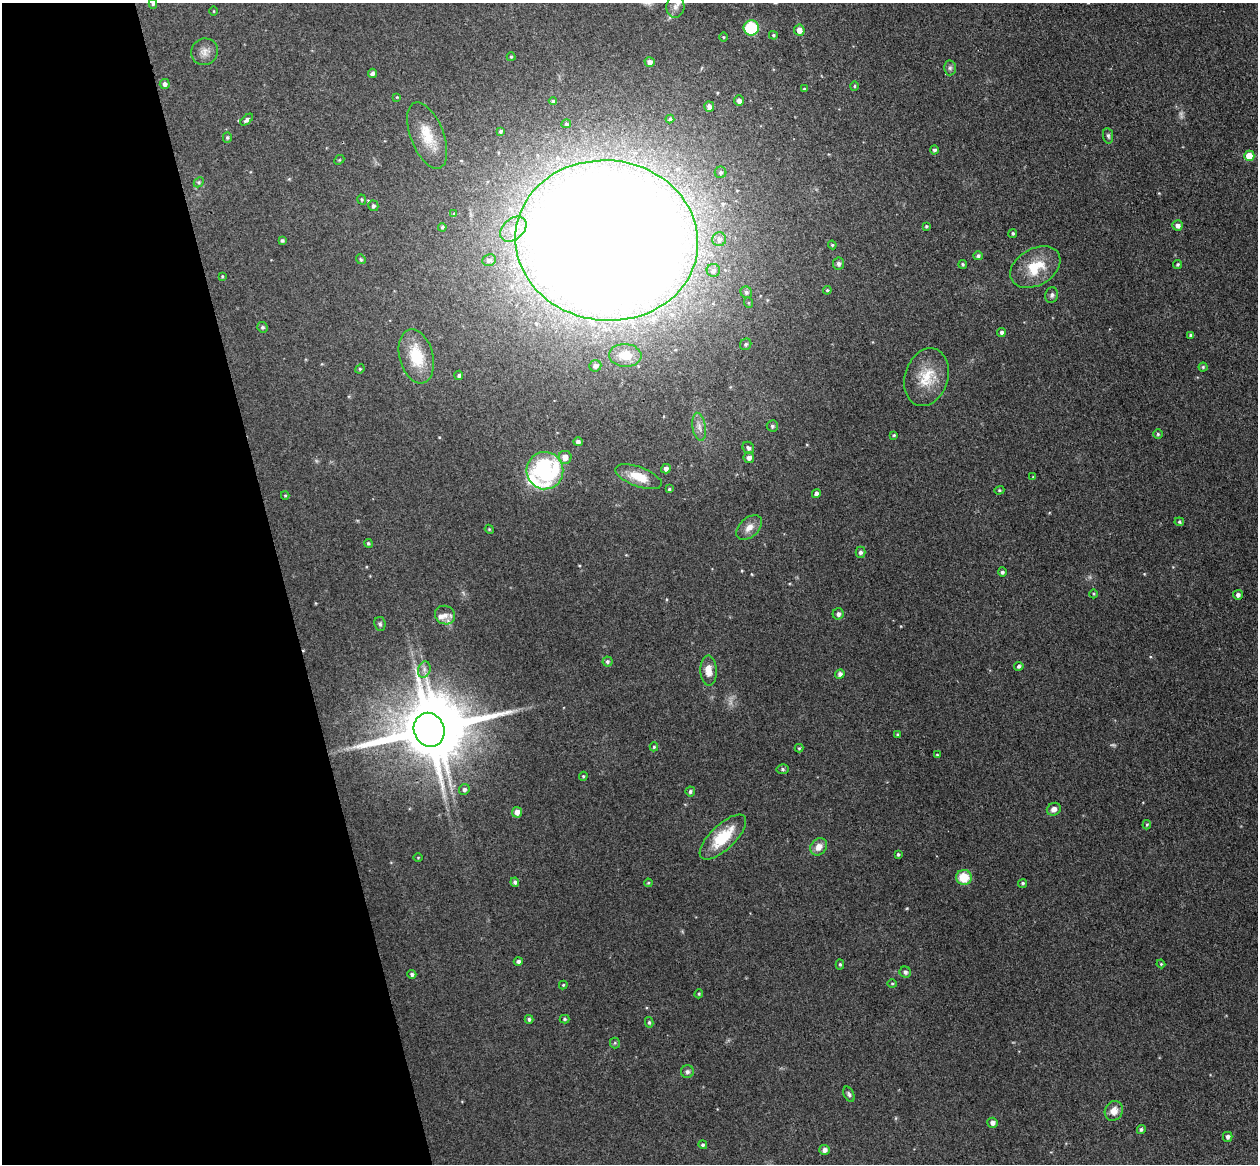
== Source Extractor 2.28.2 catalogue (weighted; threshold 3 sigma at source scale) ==
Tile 5 of 4 x 4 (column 1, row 2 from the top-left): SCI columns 58-1313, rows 2481-3642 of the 5135 x 5078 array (HDU 1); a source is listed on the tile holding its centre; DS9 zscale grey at full resolution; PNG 1260 x 1166 px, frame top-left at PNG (2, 3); each listed source drawn as its Kron ellipse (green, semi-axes under 4 px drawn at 4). Shown black and unused: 22% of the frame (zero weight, under 3 of 4 exposures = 5% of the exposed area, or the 3 px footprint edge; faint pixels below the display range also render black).
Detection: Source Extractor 2.28.2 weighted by HDU 2 'WHT'; one run over the whole footprint, this tile lists its part. Background 0.0741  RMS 0.0078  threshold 0.0353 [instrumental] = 3 sigma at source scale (4.5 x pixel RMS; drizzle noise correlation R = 1.50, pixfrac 1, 0.05/0.05 arcsec/px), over >= 5 px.
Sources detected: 144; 2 too faint to see at this stretch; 1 inside a brighter object's white glare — neither listed nor drawn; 2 inside a brighter listed object's ellipse — not listed separately; the other 139 listed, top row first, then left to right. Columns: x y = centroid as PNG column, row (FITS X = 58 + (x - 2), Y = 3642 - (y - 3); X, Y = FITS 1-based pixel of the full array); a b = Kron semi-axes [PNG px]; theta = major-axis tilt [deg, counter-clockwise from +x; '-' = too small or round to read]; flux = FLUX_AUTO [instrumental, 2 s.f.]
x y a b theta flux
153 4 5 4 - 1.1
675 7 11 9 85 4.7
214 11 5 3 - 0.65
751 28 7 7 - 35
799 30 5 5 - 4.8
773 35 4 4 - 1.2
724 37 4 3 - 0.7
204 52 14 13 - 6.2
511 57 4 4 - 0.78
650 62 5 4 - 3.7
950 68 7 6 - 2.1
372 73 5 4 - 2.6
165 84 5 5 - 2.7
854 86 4 4 - 0.91
804 89 4 3 - 1.1
397 97 4 3 - 0.61
553 101 4 4 - 1.3
739 101 5 5 - 3.7
709 107 5 5 - 3.4
670 119 4 4 - 1.5
247 120 7 4 41 2.4
566 124 5 4 - 1.4
500 131 4 4 - 1.3
427 135 35 16 -68 22
1108 136 8 5 -82 1.7
227 137 5 4 - 1.1
934 150 4 4 - 1.8
1249 156 5 5 - 19
339 160 5 4 - 0.89
721 172 6 6 - 1.6
199 182 6 4 46 1.1
362 199 5 4 - 1.1
373 206 5 5 - 1.7
454 214 4 3 - 0.89
1177 225 5 5 - 3.1
926 226 4 3 - 0.98
442 227 4 4 - 1.2
513 229 15 10 42 14
1013 233 4 4 - 1.3
719 239 7 7 - 3
607 240 91 80 -6 3900
282 241 3 3 - 1.3
832 245 4 4 - 0.88
978 256 5 4 - 1.7
361 259 5 4 - 1
489 260 7 6 - 2.5
839 264 6 5 - 2.3
963 264 4 4 - 1.1
1178 264 5 4 - 1.1
1035 267 27 18 30 25
713 270 6 6 - 2.7
222 276 4 4 - 0.76
827 290 4 3 - 0.87
746 292 6 5 - 1.8
1052 295 8 6 79 2.1
749 303 5 3 - 0.78
262 327 5 5 - 1.6
1001 333 4 4 - 2
1191 335 4 4 - 2.1
746 344 6 5 - 1.5
625 355 16 11 -4 15
416 356 28 16 -75 28
595 366 6 5 - 3.2
1203 367 4 4 - 0.96
360 369 5 4 - 1
459 375 5 4 - 1.7
926 377 29 21 72 24
772 426 5 5 - 1.7
699 427 14 6 -81 4.4
1158 434 5 4 - 1.2
894 435 3 3 - 0.78
578 442 5 4 - 2.2
748 448 6 5 - 2.5
565 457 6 6 - 6
749 458 5 5 - 3.6
666 469 5 4 - 2.4
545 471 19 18 - 94
639 477 24 10 -20 16
1033 477 4 4 - 0.65
669 489 4 4 - 1
999 490 5 4 - 1
816 494 4 4 - 3.1
285 496 4 4 - 0.89
1179 522 5 4 - 1
749 527 15 9 44 7
489 529 4 3 - 0.69
368 543 4 4 - 1.2
860 552 5 5 - 2.3
1002 572 4 4 - 1.8
1094 594 4 3 - 0.79
1238 595 5 5 - 2.5
838 614 5 5 - 2.6
445 615 10 9 - 5.2
380 624 7 5 -82 1.9
607 662 5 5 - 1.5
1019 666 5 4 - 1.7
424 669 8 6 71 2.9
708 671 15 8 -87 8.2
840 674 5 4 - 2.8
429 730 17 15 -70 6000
897 734 4 3 - 0.99
654 747 4 4 - 1.2
799 748 4 4 - 0.91
937 755 4 3 - 0.72
783 769 6 5 - 1.5
583 776 4 3 - 0.97
464 789 5 5 - 2
690 791 5 4 - 1.6
1054 809 7 6 - 4
517 812 5 5 - 4.2
1147 825 4 3 - 1.1
723 837 30 12 44 28
819 847 9 7 49 6.7
898 854 3 3 - 1.2
418 858 5 3 - 0.63
964 877 8 7 - 18
515 882 4 4 - 1.9
648 883 4 4 - 0.87
1023 883 5 4 - 1.2
518 961 4 4 - 2.3
840 964 5 4 - 1.3
1161 964 4 3 - 0.79
905 972 6 5 - 2
412 974 4 4 - 1.9
892 983 5 3 - 0.87
563 985 4 4 - 0.89
699 994 4 3 - 0.93
529 1019 4 4 - 1.5
564 1019 5 4 - 1.1
649 1022 5 4 - 1.2
615 1043 5 5 - 1.1
687 1072 6 6 - 2.1
849 1094 8 5 -61 1.7
1114 1111 10 8 61 6.5
993 1123 5 5 - 3
1141 1129 4 4 - 1.6
1228 1137 5 5 - 2.4
703 1145 4 4 - 1.4
824 1150 5 5 - 3.6
Overlapping masked pixels (flux is a lower limit): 1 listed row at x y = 429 730
Isophote crosses this tile's border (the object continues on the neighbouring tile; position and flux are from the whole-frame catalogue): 3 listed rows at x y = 153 4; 675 7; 607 240